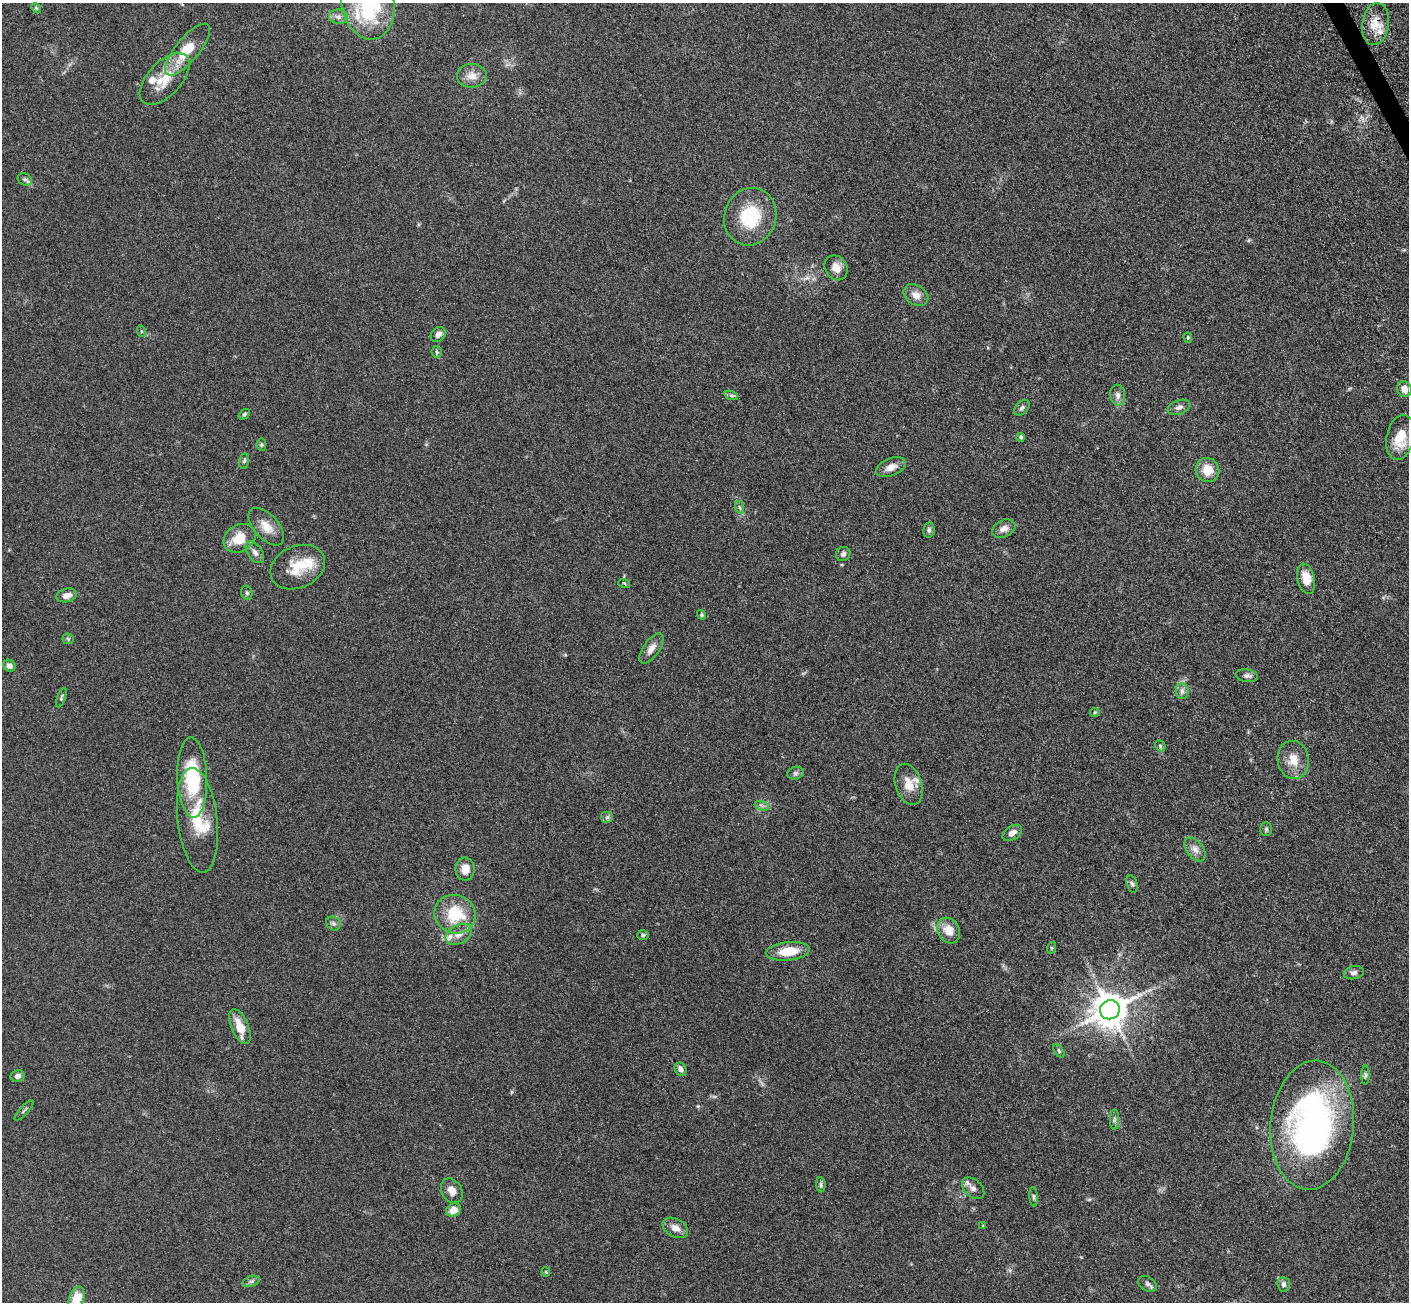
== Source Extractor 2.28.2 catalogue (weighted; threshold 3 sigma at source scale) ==
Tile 10 of 4 x 4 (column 2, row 3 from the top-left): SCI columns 1564-2970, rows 1775-3074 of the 5945 x 5933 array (HDU 1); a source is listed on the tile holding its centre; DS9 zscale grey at full resolution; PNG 1411 x 1304 px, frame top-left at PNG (2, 3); each listed source drawn as its Kron ellipse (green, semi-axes under 4 px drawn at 4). Shown black and unused: <1% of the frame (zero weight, under 3 of 5 exposures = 10% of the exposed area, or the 3 px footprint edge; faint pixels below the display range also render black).
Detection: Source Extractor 2.28.2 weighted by HDU 2 'WHT'; one run over the whole footprint, this tile lists its part. Background 0.246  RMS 0.0083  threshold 0.0373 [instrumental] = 3 sigma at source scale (4.5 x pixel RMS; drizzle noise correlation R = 1.50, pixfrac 1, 0.05/0.05 arcsec/px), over >= 5 px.
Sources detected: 96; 1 too faint to see at this stretch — neither listed nor drawn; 6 inside a brighter listed object's ellipse — not listed separately; the other 89 listed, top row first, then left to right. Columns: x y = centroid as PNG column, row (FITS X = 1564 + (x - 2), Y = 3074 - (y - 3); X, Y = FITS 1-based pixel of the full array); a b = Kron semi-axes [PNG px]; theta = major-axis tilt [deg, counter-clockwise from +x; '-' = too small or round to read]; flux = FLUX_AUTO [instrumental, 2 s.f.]
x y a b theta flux
368 4 36 26 -80 83
36 8 5 4 - 0.94
338 17 9 7 -6 3.1
1375 24 21 13 82 14
187 50 32 11 50 24
472 76 15 12 1 7.7
165 79 31 17 47 21
25 179 7 5 -25 1.9
750 217 29 26 70 38
836 268 13 11 -58 7.2
916 295 13 10 -34 6.2
141 331 6 3 -72 0.87
438 334 8 6 48 3.9
1188 337 5 4 - 0.95
437 352 6 5 - 1.2
1404 389 8 7 - 6
731 395 7 4 -19 1.5
1118 395 10 7 -85 3.8
1179 407 12 7 20 3.7
1022 408 9 6 46 2.1
244 414 6 4 40 1.2
1021 437 4 4 - 1.3
1400 437 23 14 78 20
261 445 6 4 -85 1.1
244 461 7 5 77 1.6
891 467 15 9 23 7.2
1207 470 12 11 - 12
739 507 6 4 -70 1.4
266 527 23 12 -48 11
1004 529 12 8 25 5
929 530 7 5 80 1.8
240 538 17 13 32 17
255 552 12 7 -56 3.8
843 554 7 7 - 2.5
298 567 28 21 24 22
1306 579 15 8 -76 12
624 583 6 3 -19 0.9
247 593 7 5 -75 1.5
67 595 10 6 15 5.4
702 615 5 4 - 1.1
68 639 6 5 - 1.1
651 649 17 8 54 5.8
10 666 6 5 - 3.2
1247 676 11 6 -10 2.6
1182 691 8 6 -87 2.6
61 698 10 4 70 1.4
1095 712 5 4 - 0.84
1160 746 6 4 -49 1
1293 760 19 15 -80 12
796 773 8 6 17 2.1
192 777 40 15 -88 57
909 784 21 13 -73 11
762 806 7 4 -20 1.8
607 817 6 6 - 1.9
197 820 53 20 -83 35
1266 829 7 5 90 1.4
1012 833 10 6 32 4.3
1195 849 13 8 -53 5.1
465 869 11 9 -90 8.9
1132 884 9 5 -73 1.9
455 914 21 19 -20 33
333 923 7 6 - 2.1
949 930 13 10 -61 11
459 934 14 9 28 6.7
643 935 6 5 - 1.2
1051 948 6 3 72 0.81
788 951 22 9 6 18
1354 973 10 6 12 3.1
1110 1010 10 9 - 1800
240 1027 19 8 -67 14
1059 1051 8 4 -55 1.1
681 1069 7 5 -61 3.3
1365 1075 9 4 89 1.5
18 1076 7 6 - 3.1
24 1110 13 2 47 1.2
1114 1120 10 4 90 1.9
1312 1125 64 41 85 250
821 1185 7 5 -85 1.5
973 1188 13 8 -43 4.5
452 1191 13 10 -57 7
1034 1197 10 4 -85 1.4
454 1210 7 6 - 9.2
983 1226 4 4 - 0.63
675 1228 13 9 -29 6.1
546 1272 4 4 - 0.78
251 1281 8 5 18 1.9
1147 1284 10 7 -31 2.5
1284 1284 7 6 - 2.8
76 1299 12 7 72 15
Overlapping masked pixels (flux is a lower limit): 1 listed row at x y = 1375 24
Isophote crosses this tile's border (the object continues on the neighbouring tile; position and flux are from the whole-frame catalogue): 2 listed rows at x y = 368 4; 76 1299